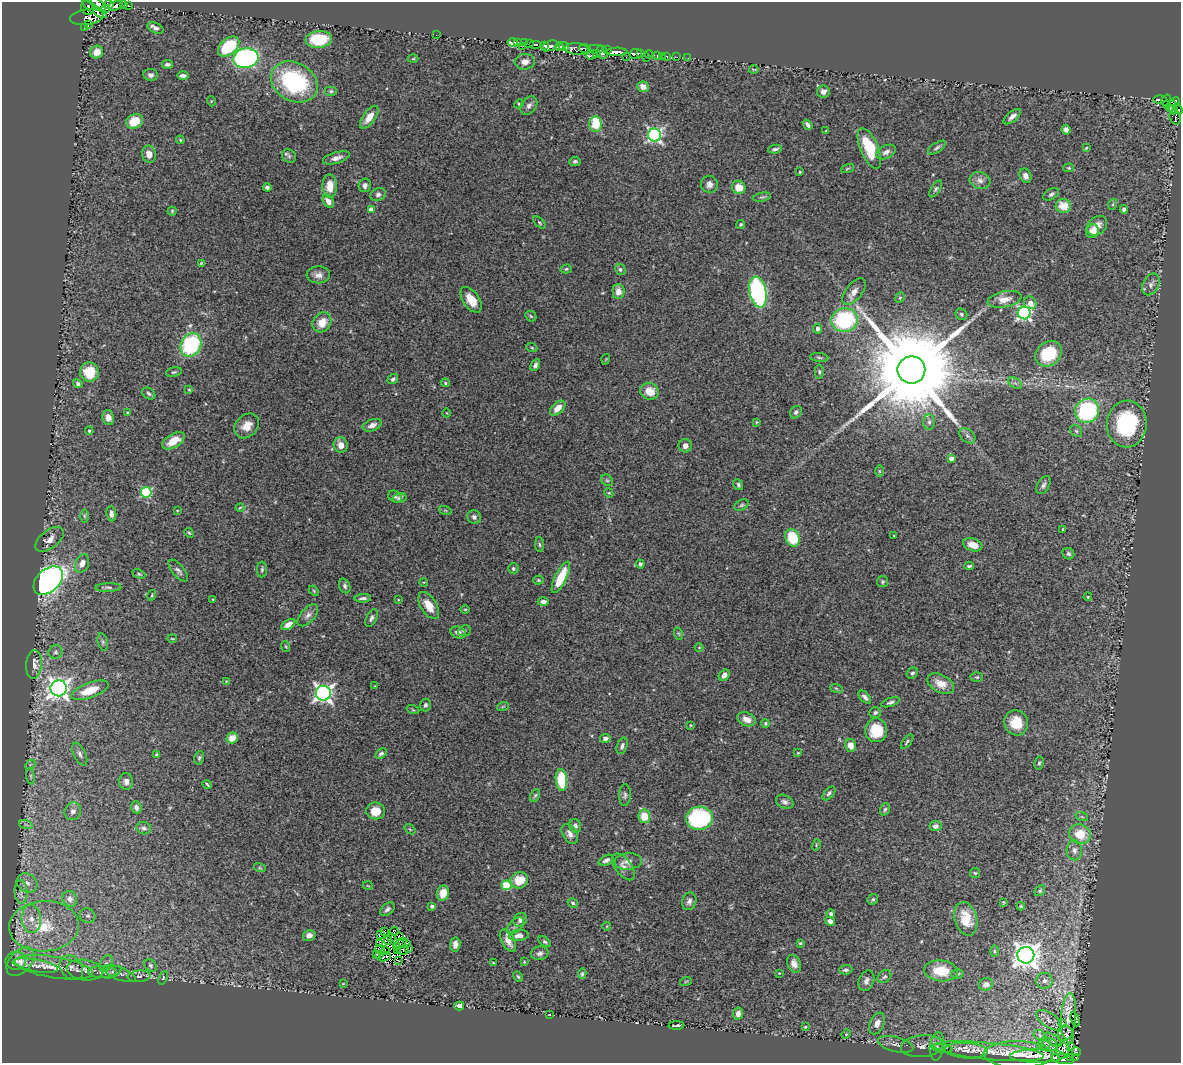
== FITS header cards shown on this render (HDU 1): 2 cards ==
NAXIS1  =                 1179
NAXIS2  =                 1061

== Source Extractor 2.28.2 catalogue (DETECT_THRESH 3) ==
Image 1179 x 1061 px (HDU 1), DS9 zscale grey, 1 PNG px = 1 image px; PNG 1183 x 1065 px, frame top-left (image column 1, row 1061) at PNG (2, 2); each listed source drawn as its Kron ellipse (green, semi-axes under 4 px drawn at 4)
Background 0.579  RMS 0.039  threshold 0.117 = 3 sigma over >= 5 px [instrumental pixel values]
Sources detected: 396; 5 with non-positive FLUX_AUTO (blend fragments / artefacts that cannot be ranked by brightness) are neither listed nor drawn; the other 391 listed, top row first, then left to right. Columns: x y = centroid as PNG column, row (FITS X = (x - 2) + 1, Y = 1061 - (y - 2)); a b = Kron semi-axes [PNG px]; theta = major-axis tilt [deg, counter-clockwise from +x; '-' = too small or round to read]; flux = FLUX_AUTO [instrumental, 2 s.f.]
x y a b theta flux
98 5 9 4 -40 310
108 5 5 3 - 170
124 5 3 2 - 16
116 6 8 4 16 360
128 6 3 3 - 22
87 8 7 6 - 510
95 9 14 3 -34 200
106 9 3 2 - 20
87 17 17 8 7 820
88 24 4 3 - 10
84 27 3 2 - 54
155 28 8 5 -24 8.8
436 35 2 2 - 22
319 39 13 8 5 120
512 42 5 4 - 45
518 42 3 2 - 10
524 43 2 2 - 12
529 43 4 2 - 11
535 44 6 3 0 30
229 46 12 8 41 140
523 46 3 2 - 6
545 46 4 3 - 220
550 46 8 5 20 690
559 47 4 3 - 510
564 47 5 4 - 550
577 49 12 5 -5 250
585 49 6 3 -20 350
595 49 8 3 -2 130
607 50 2 2 - 42
97 52 7 6 - 27
602 52 7 5 -67 330
617 52 11 4 1 1200
641 53 4 3 - 250
597 54 3 2 - 88
636 54 6 5 - 340
649 54 4 3 - 120
592 55 6 4 31 88
657 55 3 3 - 170
667 56 3 3 - 44
626 57 2 2 - 11
662 57 4 2 - 18
677 57 2 2 - 8
246 58 13 9 9 620
647 58 3 2 - 59
688 58 2 2 - 5
413 59 5 3 - 2.8
525 62 10 8 6 18
167 64 5 4 - 6.9
754 69 5 2 - 2.4
150 75 7 6 - 12
183 75 6 4 1 8.5
294 82 24 19 -30 310
643 87 6 5 - 18
331 91 6 5 - 4.8
823 92 6 6 - 15
1160 99 6 4 4 100
1166 100 6 4 54 75
211 101 5 3 - 2.2
1175 102 5 4 - 120
519 104 5 4 - 3.2
529 105 10 7 53 11
1167 105 3 2 - 51
1171 106 6 4 51 160
1178 109 6 3 -56 47
1173 110 5 4 - 77
369 117 13 6 55 30
1012 117 10 5 40 12
1175 117 7 5 -68 30
134 121 9 7 24 63
595 124 8 6 -89 89
808 125 5 3 - 8.5
1066 130 5 4 - 10
826 131 3 2 - 1.7
655 135 6 6 - 620
180 140 4 3 - 3.1
869 148 22 9 -67 120
937 148 10 4 34 6.7
1086 148 3 3 - 2.6
775 149 7 3 9 5.5
886 152 10 6 27 12
149 154 8 7 - 22
289 156 7 6 - 5.5
336 158 14 5 16 14
575 161 6 4 9 5
1069 168 5 4 - 3.4
847 169 7 3 19 3
800 172 3 3 - 2.6
1025 176 7 5 -67 14
980 181 10 8 -18 14
709 184 8 8 - 13
365 185 7 6 - 10
330 186 12 7 -90 36
267 187 4 4 - 7.1
739 187 7 6 - 31
936 189 9 4 57 5.4
378 194 8 6 23 8.3
1051 194 8 5 30 5.9
762 197 9 4 10 5.1
328 201 7 5 -55 19
1113 204 6 3 72 3.6
1063 206 8 7 - 44
371 209 4 4 - 16
1124 209 4 4 - 8.2
172 211 4 4 - 2.8
539 223 7 4 -42 4
741 224 4 4 - 3.5
1097 226 11 8 40 22
1092 231 7 6 - 32
201 263 3 3 - 2.7
566 269 6 4 16 3.9
620 269 6 5 - 5.2
318 275 12 8 3 16
1151 284 11 8 62 13
854 291 16 8 51 20
618 292 7 6 - 23
758 292 15 8 -78 480
900 298 5 4 - 3.5
1004 299 17 8 11 26
471 300 14 8 -55 40
1030 303 7 5 -51 24
1024 313 6 6 - 620
961 314 6 5 - 5.3
531 316 6 5 - 3.6
845 320 13 11 14 280
322 322 10 9 - 35
817 329 5 4 - 7.7
191 345 12 9 62 250
532 348 5 3 - 3.1
1049 354 14 12 38 100
819 357 9 3 -6 4.6
606 359 5 3 - 2
535 365 6 4 61 8.2
911 370 14 13 - 77000
89 372 9 9 - 72
174 372 8 5 10 4.8
819 372 7 4 90 4.8
393 379 6 4 38 6.1
78 383 5 4 - 5.4
445 383 5 4 - 3.3
1015 383 7 4 -32 7
189 389 4 3 - 2.4
650 391 9 8 - 38
149 393 7 5 -35 6
558 408 9 5 42 28
1087 411 12 11 - 270
796 412 7 5 49 6.5
128 413 3 3 - 4.7
447 413 4 3 - 1.4
108 418 7 6 - 15
757 422 3 2 - 2.2
929 422 8 5 -90 6.8
1127 424 23 20 86 250
372 425 10 5 20 14
247 426 14 10 46 30
89 431 4 3 - 2.9
1076 431 6 5 - 4.9
967 436 9 6 -41 7.6
173 441 12 6 30 39
341 445 8 7 - 20
685 446 6 6 - 11
951 458 4 4 - 21
879 471 6 4 -89 3.5
607 480 6 5 - 4.5
738 485 6 4 -61 4.6
1043 485 10 6 58 8.1
146 492 5 5 - 220
609 493 5 3 - 2.5
395 497 7 5 -30 5.1
399 498 7 5 14 7
741 505 8 5 27 4.8
240 508 4 3 - 2.5
177 510 4 3 - 1.6
445 510 7 4 -19 2.8
111 514 7 5 -84 11
84 516 6 4 -89 4.5
474 517 7 6 - 7.8
1063 529 3 2 - 2.7
189 533 5 4 - 3.4
894 536 3 2 - 1.7
792 538 9 7 -68 88
50 539 16 9 38 18
539 545 7 4 -88 4.2
973 545 10 6 -19 30
1068 554 6 5 - 5.9
82 563 9 6 69 18
640 564 4 4 - 6.4
969 566 4 3 - 4.4
262 569 8 5 88 5.3
513 569 5 5 - 4.8
178 570 13 6 -49 9.5
139 574 7 4 -24 4
561 577 17 6 64 90
538 580 5 4 - 3.4
48 581 17 11 43 950
424 582 4 3 - 2.1
882 582 5 5 - 4.2
345 586 8 5 -66 6.7
108 588 13 4 2 6.5
314 591 6 3 -46 3.1
152 595 5 3 - 2.8
1088 597 4 3 - 2.8
363 598 8 4 2 8.1
213 600 3 3 - 2.4
398 600 3 2 - 1.9
543 602 5 4 - 11
429 605 15 8 -58 38
465 609 5 3 - 2.3
308 615 13 7 48 12
371 618 9 5 63 8.1
288 624 7 4 31 19
464 631 6 5 - 5
458 632 8 5 -19 11
679 634 6 4 -71 3.7
172 639 5 2 - 2.4
103 642 9 5 -77 6.1
286 646 5 2 - 2.2
699 648 4 3 - 1.9
56 652 7 6 - 6.5
34 664 14 7 85 21
912 673 6 5 - 5.1
724 675 6 5 - 13
977 677 6 5 - 4.1
226 681 4 3 - 2.2
941 684 14 9 -28 29
375 686 3 3 - 1.5
59 688 8 8 - 1600
836 688 6 4 -19 3.3
90 690 20 7 20 68
323 693 7 7 - 1100
865 697 8 4 -48 9.3
890 702 9 4 17 6.6
425 705 6 5 - 5.8
503 706 6 3 20 3
413 710 6 4 -19 3.2
875 712 6 5 - 6.1
747 719 9 6 -23 23
765 723 4 4 - 3.4
1016 723 13 11 -63 58
690 725 4 3 - 2.1
876 730 12 11 - 74
232 738 6 5 - 33
605 738 5 4 - 8.2
907 742 8 4 52 4.7
850 745 6 5 - 24
622 746 8 5 70 7.8
798 753 4 3 - 2.1
80 754 12 6 -64 11
156 754 4 3 - 2.8
381 754 6 4 32 6.4
199 758 7 4 79 4.9
1039 763 7 4 79 4.6
30 765 6 4 45 3.9
31 776 8 4 -82 4.9
561 780 11 5 -85 120
126 781 8 7 - 13
207 784 5 2 - 3.3
829 793 8 4 49 5.5
535 795 7 4 61 4.3
625 795 11 6 88 7.5
785 802 9 6 -24 9.4
136 807 6 5 - 10
885 809 6 5 - 4.7
73 811 9 8 - 13
376 811 9 8 - 35
644 816 7 6 - 54
1082 817 6 4 -19 3.7
699 818 13 11 6 360
26 825 7 4 -19 5.8
575 826 7 5 -64 7.9
935 826 6 5 - 12
144 828 7 6 - 8.2
410 829 6 3 -37 2.7
570 834 11 7 -58 15
1080 834 11 9 -22 63
816 845 6 3 73 2.7
1074 850 10 7 -87 15
606 860 8 4 27 8.3
628 861 13 8 5 17
624 867 15 8 -56 18
260 868 6 4 -18 3.1
975 873 5 5 - 3.2
519 880 9 8 - 47
27 883 11 9 -35 19
506 885 5 5 - 140
368 886 5 3 - 2
1040 891 6 4 49 4.2
21 892 12 6 -86 14
443 893 7 6 - 32
70 899 8 7 - 16
873 899 6 5 - 5.1
689 901 9 7 70 11
1004 902 4 4 - 2.3
573 903 5 4 - 5
432 906 4 3 - 8.8
1021 906 4 3 - 3.3
387 909 8 5 40 7.4
831 914 4 4 - 6.1
88 916 8 7 - 9.2
31 919 14 9 -86 33
966 919 17 11 -74 57
520 920 7 6 - 9.2
830 921 5 4 - 10
44 926 35 25 3 170
515 926 10 6 45 8.9
607 926 4 3 - 1.7
385 932 4 2 - 0.099
394 932 4 2 - 3.7
380 934 3 2 - 2.9
309 935 6 5 - 13
519 936 10 5 5 17
399 937 3 2 - 2.6
391 938 3 2 - 0.9
388 940 4 2 - 5.6
508 941 12 6 -60 21
545 942 7 4 -34 4.5
401 943 6 2 45 0.44
800 943 4 4 - 3.2
380 944 2 2 - 1.8
406 944 3 2 - 5.3
455 944 7 5 83 13
397 946 4 4 - 1.3
408 948 3 2 - 9.7
380 949 5 2 - 2.8
402 950 6 2 -8 3.2
385 951 4 3 - 4.5
397 951 4 2 - 3
994 951 6 4 -90 3.3
540 953 9 7 11 8.8
380 954 3 2 - 1.4
376 955 3 2 - 2.7
1026 955 8 8 - 2500
385 957 6 2 24 6.7
398 960 3 2 - 1.7
16 961 10 9 - 13
20 961 17 11 46 29
524 962 4 4 - 2.3
493 963 3 2 - 2.4
106 964 9 6 63 8.8
794 964 9 6 -68 16
150 965 7 5 -45 5.9
35 966 23 6 -10 22
54 967 39 10 -9 66
71 968 13 10 -48 19
84 970 18 10 -9 24
846 970 6 4 5 6
941 971 17 10 -6 75
102 972 14 6 1 15
112 972 10 5 23 8.4
120 973 17 6 -21 15
779 973 3 3 - 1.8
582 974 5 4 - 4
957 974 6 4 17 4
139 976 11 5 4 9
518 977 6 3 -61 3.3
884 977 7 5 43 6.3
163 978 7 4 66 3.6
686 981 6 3 19 3
866 981 10 7 67 13
1044 981 8 8 - 9.7
343 984 3 2 - 1.6
986 984 7 6 - 15
459 1006 5 4 - 17
738 1014 6 5 - 13
549 1015 3 2 - 1.9
1068 1016 23 7 86 22
1075 1019 7 3 -67 2.9
1049 1020 14 7 -36 13
1062 1023 3 2 - 1.8
877 1024 11 7 67 21
676 1025 8 3 3 5.6
805 1027 3 2 - 2.4
846 1034 5 4 - 3.1
1040 1035 7 5 -33 4.9
1066 1035 10 7 -73 7.3
1053 1040 10 5 -34 7.1
896 1044 18 7 -14 19
1044 1044 7 6 - 6.3
1049 1045 8 6 1 8.3
922 1046 21 11 6 31
937 1046 14 7 83 14
1071 1047 3 2 - 4.7
942 1048 10 4 -6 5.6
1063 1049 9 6 73 6.9
966 1051 21 7 -3 26
989 1051 55 8 -5 63
1076 1052 4 3 - 8.7
1018 1054 35 13 -1 40
1038 1056 28 6 0 14
1070 1057 3 2 - 4
1076 1058 3 2 - 4.7
1063 1059 11 5 -9 55
At the frame edge (FLAGS 8, measured only in part): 1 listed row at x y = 98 5
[5 non-positive-flux detections neither listed nor drawn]